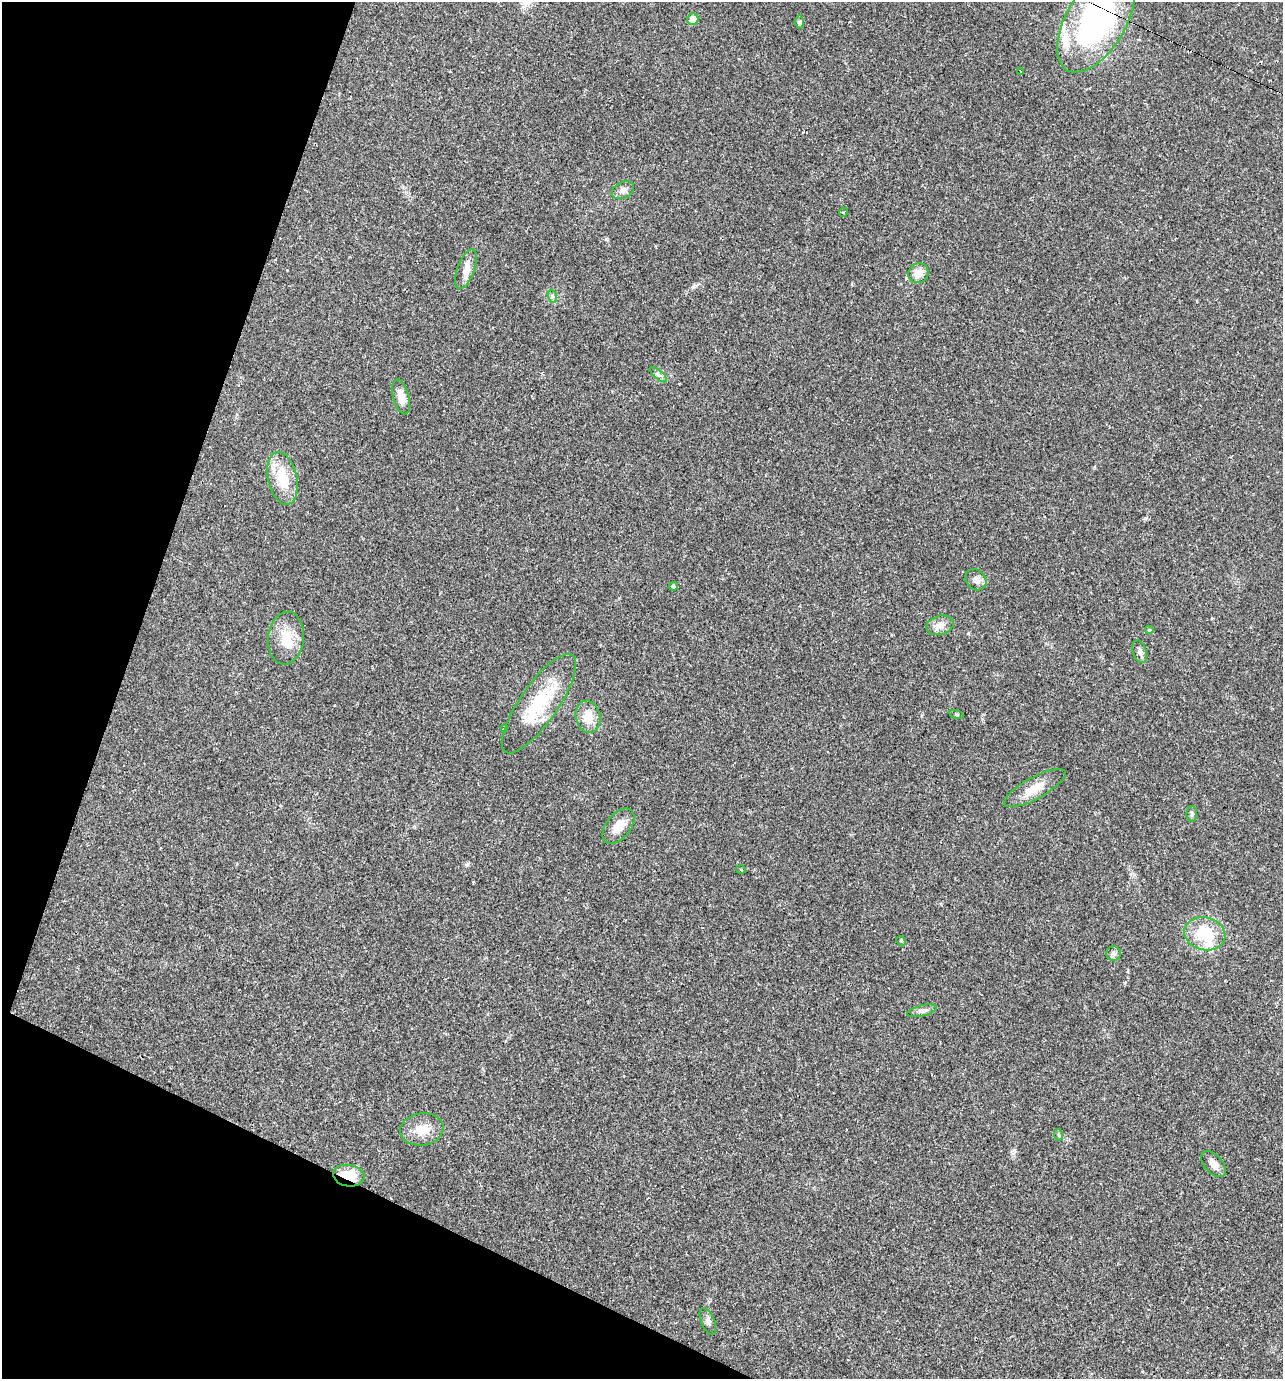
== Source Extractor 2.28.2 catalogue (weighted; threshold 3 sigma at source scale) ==
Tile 9 of 4 x 4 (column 1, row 3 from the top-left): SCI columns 267-1547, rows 1378-2754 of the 5523 x 5509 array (HDU 1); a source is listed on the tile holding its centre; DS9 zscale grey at full resolution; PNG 1285 x 1381 px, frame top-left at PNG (2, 2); each listed source drawn as its Kron ellipse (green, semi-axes under 4 px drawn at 4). Shown black and unused: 18% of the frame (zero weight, under 2 of 3 exposures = <1% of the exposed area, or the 3 px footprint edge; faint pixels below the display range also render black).
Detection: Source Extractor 2.28.2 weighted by HDU 2 'WHT'; one run over the whole footprint, this tile lists its part. Background 0.0291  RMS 0.0039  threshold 0.0177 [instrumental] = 3 sigma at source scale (4.5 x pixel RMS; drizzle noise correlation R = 1.50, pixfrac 1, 0.05/0.05 arcsec/px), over >= 5 px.
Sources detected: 38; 1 cosmic-ray / hot-pixel residue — neither listed nor drawn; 2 inside a brighter listed object's ellipse — not listed separately; the other 35 listed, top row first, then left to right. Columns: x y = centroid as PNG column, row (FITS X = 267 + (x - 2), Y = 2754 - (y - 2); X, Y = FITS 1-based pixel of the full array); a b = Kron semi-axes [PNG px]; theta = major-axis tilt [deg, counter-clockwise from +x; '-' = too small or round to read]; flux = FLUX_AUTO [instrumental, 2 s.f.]
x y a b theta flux
693 19 6 5 - 4.7
1096 20 58 30 60 90
800 22 7 4 -90 0.67
1021 72 2 2 - 0.38
623 190 12 8 27 2
844 212 4 3 - 0.35
466 269 21 8 69 4.2
918 273 10 9 - 3.9
552 296 7 4 -71 0.81
658 375 11 4 -40 1
401 397 18 8 -75 4
283 479 26 14 -77 11
976 580 11 9 -45 2.4
673 586 4 4 - 0.69
940 625 14 9 15 3.5
1149 630 4 4 - 1.2
286 638 26 18 83 8.7
1140 652 11 7 -72 1.5
539 704 59 19 55 23
956 715 7 3 -19 0.54
588 717 16 12 -76 5.8
504 729 4 3 - 0.78
1035 788 34 11 28 6.6
1192 814 8 5 90 0.81
619 826 20 12 51 5
741 870 4 3 - 0.4
1205 934 21 16 -14 14
901 941 5 4 - 0.49
1114 953 7 7 - 1.2
922 1011 15 5 14 1.5
422 1129 22 16 9 6.6
1059 1135 6 3 -71 0.42
1214 1164 15 9 -48 2.7
349 1176 16 10 -10 8.8
708 1321 14 6 -67 1.5
Overlapping masked pixels (flux is a lower limit): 2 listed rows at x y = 1096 20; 349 1176
Isophote crosses this tile's border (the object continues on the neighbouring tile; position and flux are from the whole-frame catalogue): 1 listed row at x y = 1096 20
Unlisted compact peaks at least as high as the median listed source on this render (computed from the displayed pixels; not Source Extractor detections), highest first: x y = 606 239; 467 865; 694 286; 1014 1150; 968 633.